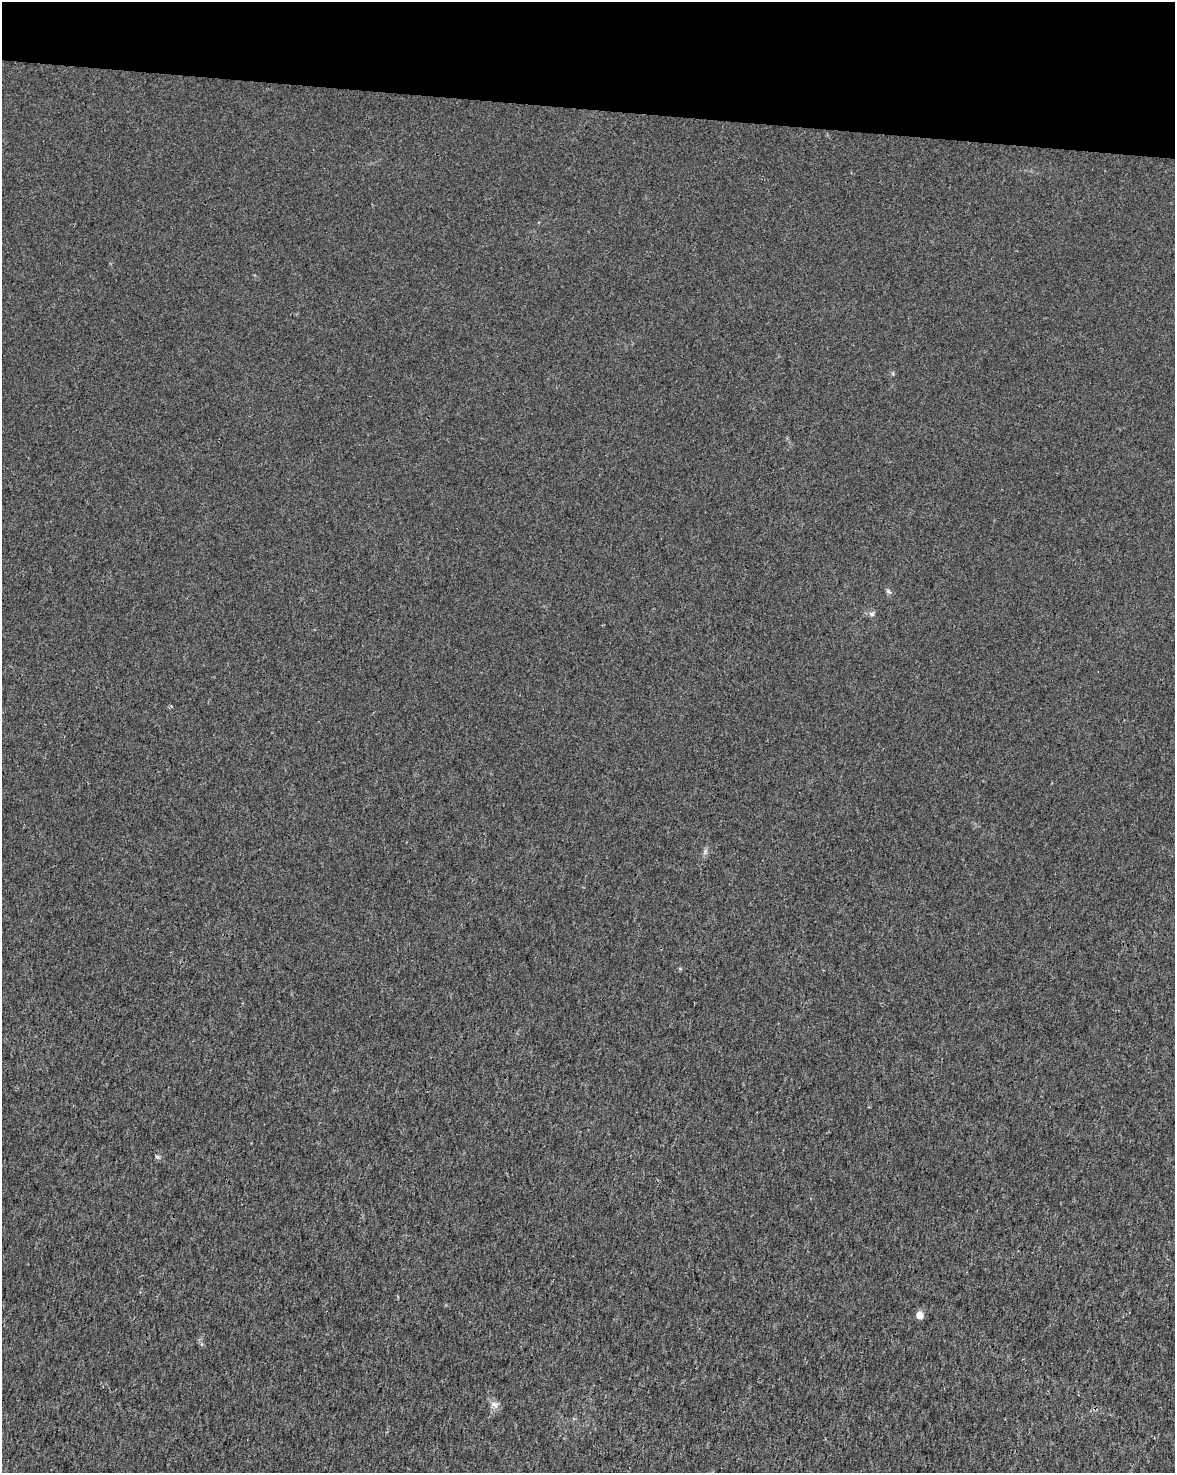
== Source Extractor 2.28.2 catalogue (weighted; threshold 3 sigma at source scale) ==
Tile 2 of 4 x 3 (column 2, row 1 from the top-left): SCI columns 1182-2354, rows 3226-4696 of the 4701 x 4924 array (HDU 1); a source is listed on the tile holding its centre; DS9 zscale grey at full resolution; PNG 1177 x 1475 px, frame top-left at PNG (2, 2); no overlay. Shown black and unused: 7% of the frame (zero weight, under 3 of 4 exposures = <1% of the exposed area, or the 3 px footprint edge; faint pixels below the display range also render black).
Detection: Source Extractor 2.28.2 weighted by HDU 2 'WHT'; one run over the whole footprint, this tile lists its part. Background 0.00157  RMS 0.0023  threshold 0.0101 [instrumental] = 3 sigma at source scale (4.5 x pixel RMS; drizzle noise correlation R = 1.50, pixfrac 1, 0.0396/0.0396 arcsec/px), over >= 5 px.
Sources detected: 5; all 5 listed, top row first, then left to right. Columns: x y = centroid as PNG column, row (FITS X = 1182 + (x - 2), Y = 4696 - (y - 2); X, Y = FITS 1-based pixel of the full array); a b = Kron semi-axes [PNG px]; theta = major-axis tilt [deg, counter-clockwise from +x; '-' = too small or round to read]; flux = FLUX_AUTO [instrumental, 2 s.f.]
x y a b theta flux
888 591 8 4 -35 0.43
872 614 7 5 -12 0.6
157 1157 7 5 -22 0.39
920 1315 5 4 - 4.1
495 1404 10 8 -13 1.1